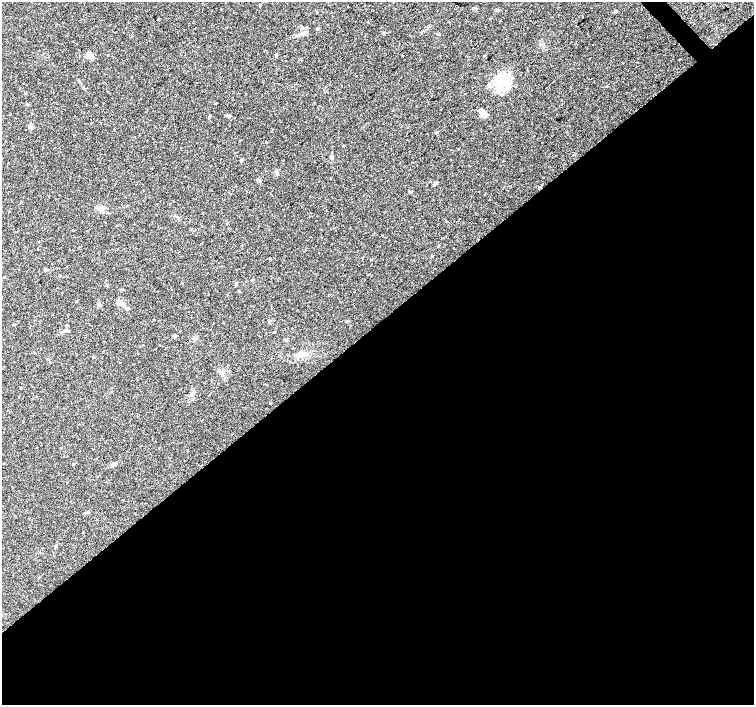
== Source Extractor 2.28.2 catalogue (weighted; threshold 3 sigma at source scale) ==
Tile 15 of 4 x 4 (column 3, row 4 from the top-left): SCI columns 3012-4515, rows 214-1619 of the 6018 x 5986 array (HDU 1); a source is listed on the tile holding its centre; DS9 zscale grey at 2 x 2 block average (1 PNG px = mean of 2 x 2 image px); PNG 756 x 707 px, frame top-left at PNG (2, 2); no overlay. Shown black and unused: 54% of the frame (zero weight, under 2 of 3 exposures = <1% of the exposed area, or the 3 px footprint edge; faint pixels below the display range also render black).
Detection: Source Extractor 2.28.2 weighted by HDU 2 'WHT'; one run over the whole footprint, this tile lists its part. Background 0.0339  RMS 0.0039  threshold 0.0178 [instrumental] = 3 sigma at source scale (4.5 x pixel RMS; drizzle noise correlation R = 1.50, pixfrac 1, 0.0396/0.0396 arcsec/px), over >= 5 px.
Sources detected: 37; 1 inside a brighter object's white glare — not listed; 1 inside a brighter listed object's ellipse — not listed separately; the other 35 listed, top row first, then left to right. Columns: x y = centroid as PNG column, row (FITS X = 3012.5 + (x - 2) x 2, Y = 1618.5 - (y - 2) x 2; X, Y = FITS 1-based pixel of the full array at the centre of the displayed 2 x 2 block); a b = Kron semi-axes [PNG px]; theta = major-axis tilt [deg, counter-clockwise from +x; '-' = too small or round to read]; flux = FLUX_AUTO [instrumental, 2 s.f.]
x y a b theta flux
348 7 2 2 - 0.43
474 8 4 2 - 0.93
497 10 4 3 - 0.95
615 11 4 2 - 0.78
317 29 3 2 - 0.65
304 32 6 3 29 1.9
89 55 7 6 - 3.9
402 56 2 2 - 2.6
502 80 16 7 30 13
506 89 6 4 -19 2.7
216 103 2 2 - 0.47
27 104 3 3 - 1.2
483 114 9 5 -57 6.4
10 115 2 2 - 0.41
31 126 3 3 - 4.3
267 142 3 2 - 0.41
542 142 2 2 - 0.35
434 185 3 3 - 0.69
99 207 6 5 - 2.5
107 212 3 2 - 0.71
45 269 4 3 - 1.2
59 275 3 2 - 0.63
107 286 3 2 - 0.58
122 289 3 3 - 0.78
120 303 8 5 -26 4.3
99 304 5 4 - 1.7
67 326 4 2 - 0.71
65 331 7 2 8 1.4
274 332 3 2 - 0.76
174 336 4 3 - 2.3
300 354 11 6 10 5.7
93 357 3 2 - 0.64
217 371 2 2 - 0.46
193 392 4 2 - 0.78
114 464 5 3 - 2.1
Diffuse or blended objects may show on this block-average render without a row.